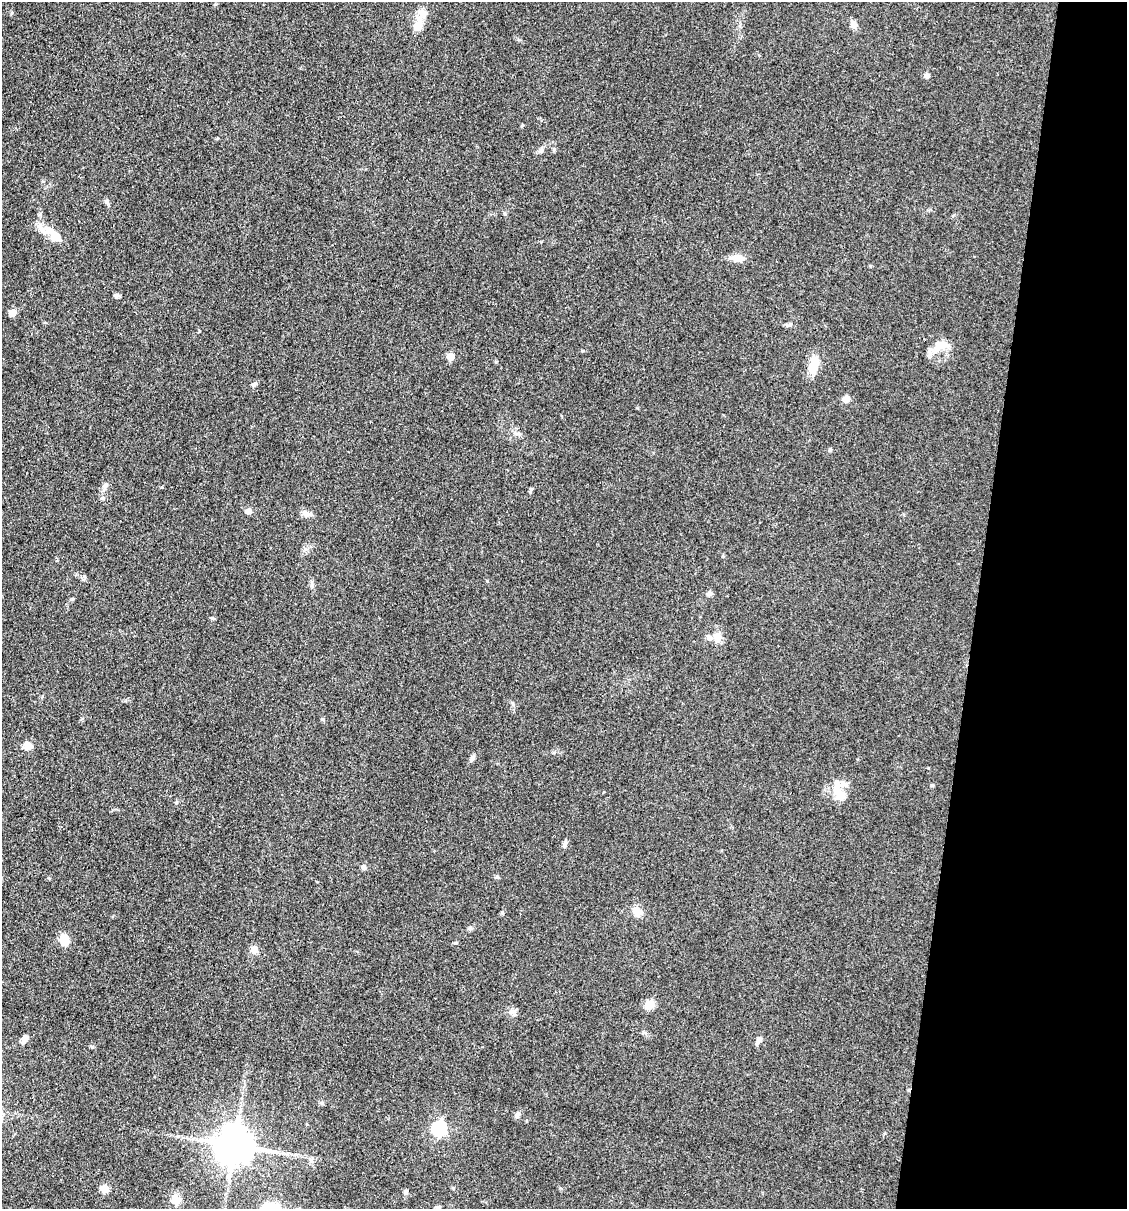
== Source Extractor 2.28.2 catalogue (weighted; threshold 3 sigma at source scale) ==
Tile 8 of 4 x 4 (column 4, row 2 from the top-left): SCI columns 3609-4733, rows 2415-3621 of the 4848 x 4827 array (HDU 1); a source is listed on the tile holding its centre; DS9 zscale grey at full resolution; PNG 1129 x 1211 px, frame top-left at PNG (2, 2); no overlay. Shown black and unused: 13% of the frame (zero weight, under 3 of 4 exposures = <1% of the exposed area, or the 3 px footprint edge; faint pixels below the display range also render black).
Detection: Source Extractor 2.28.2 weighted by HDU 2 'WHT'; one run over the whole footprint, this tile lists its part. Background 0.0764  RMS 0.0059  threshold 0.0266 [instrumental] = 3 sigma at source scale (4.5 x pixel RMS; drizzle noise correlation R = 1.50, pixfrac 1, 0.05/0.05 arcsec/px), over >= 5 px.
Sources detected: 49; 1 inside a brighter object's white glare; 1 cosmic-ray / hot-pixel residue — not listed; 2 inside a brighter listed object's ellipse — not listed separately; the other 45 listed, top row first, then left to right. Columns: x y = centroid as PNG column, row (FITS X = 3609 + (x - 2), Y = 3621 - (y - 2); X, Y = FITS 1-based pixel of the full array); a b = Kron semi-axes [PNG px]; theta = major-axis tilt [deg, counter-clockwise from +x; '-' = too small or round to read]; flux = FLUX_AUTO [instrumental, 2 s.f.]
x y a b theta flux
423 13 16 7 -20 3.7
854 25 10 7 -75 2.9
418 26 13 12 - 5.5
927 75 7 6 - 1.5
541 150 7 5 48 1.3
107 202 7 6 - 1.4
56 237 19 14 -65 7.2
737 258 15 7 -7 6.7
116 296 6 5 - 1.7
13 313 5 5 - 9.6
942 345 13 9 62 5.6
450 356 5 5 - 11
814 365 20 10 74 12
254 384 7 5 29 1.2
846 399 8 7 - 3.6
830 450 5 5 - 0.72
105 486 8 6 59 1.9
531 489 6 5 - 0.84
248 511 8 6 14 2.7
307 514 13 7 -4 2.9
709 593 8 5 63 1.4
213 618 6 4 -1 0.71
717 638 12 9 -87 4.7
513 704 6 4 -71 0.88
27 746 11 10 - 4.8
472 758 10 5 65 1.5
840 795 41 14 88 9
565 844 11 5 74 1.7
363 867 6 6 - 1.9
636 911 14 10 -60 4.3
470 929 7 5 63 1.2
64 940 10 9 - 8.9
255 950 10 8 -69 3.4
650 1004 10 9 - 6.3
513 1012 9 5 20 1.9
24 1039 10 6 56 2.7
758 1041 11 5 54 2.2
322 1103 6 5 - 1
517 1115 8 6 70 1.6
439 1128 6 6 - 110
234 1146 10 10 - 1800
104 1189 5 5 - 18
405 1192 7 5 -89 1.1
176 1199 12 10 -43 6.4
437 1207 7 4 18 0.85
Unlisted compact peaks at least as high as the median listed source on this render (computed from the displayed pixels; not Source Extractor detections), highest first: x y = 162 487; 932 785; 322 719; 199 331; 487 581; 554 149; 583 351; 497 877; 496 362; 11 13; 312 585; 519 434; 176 803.